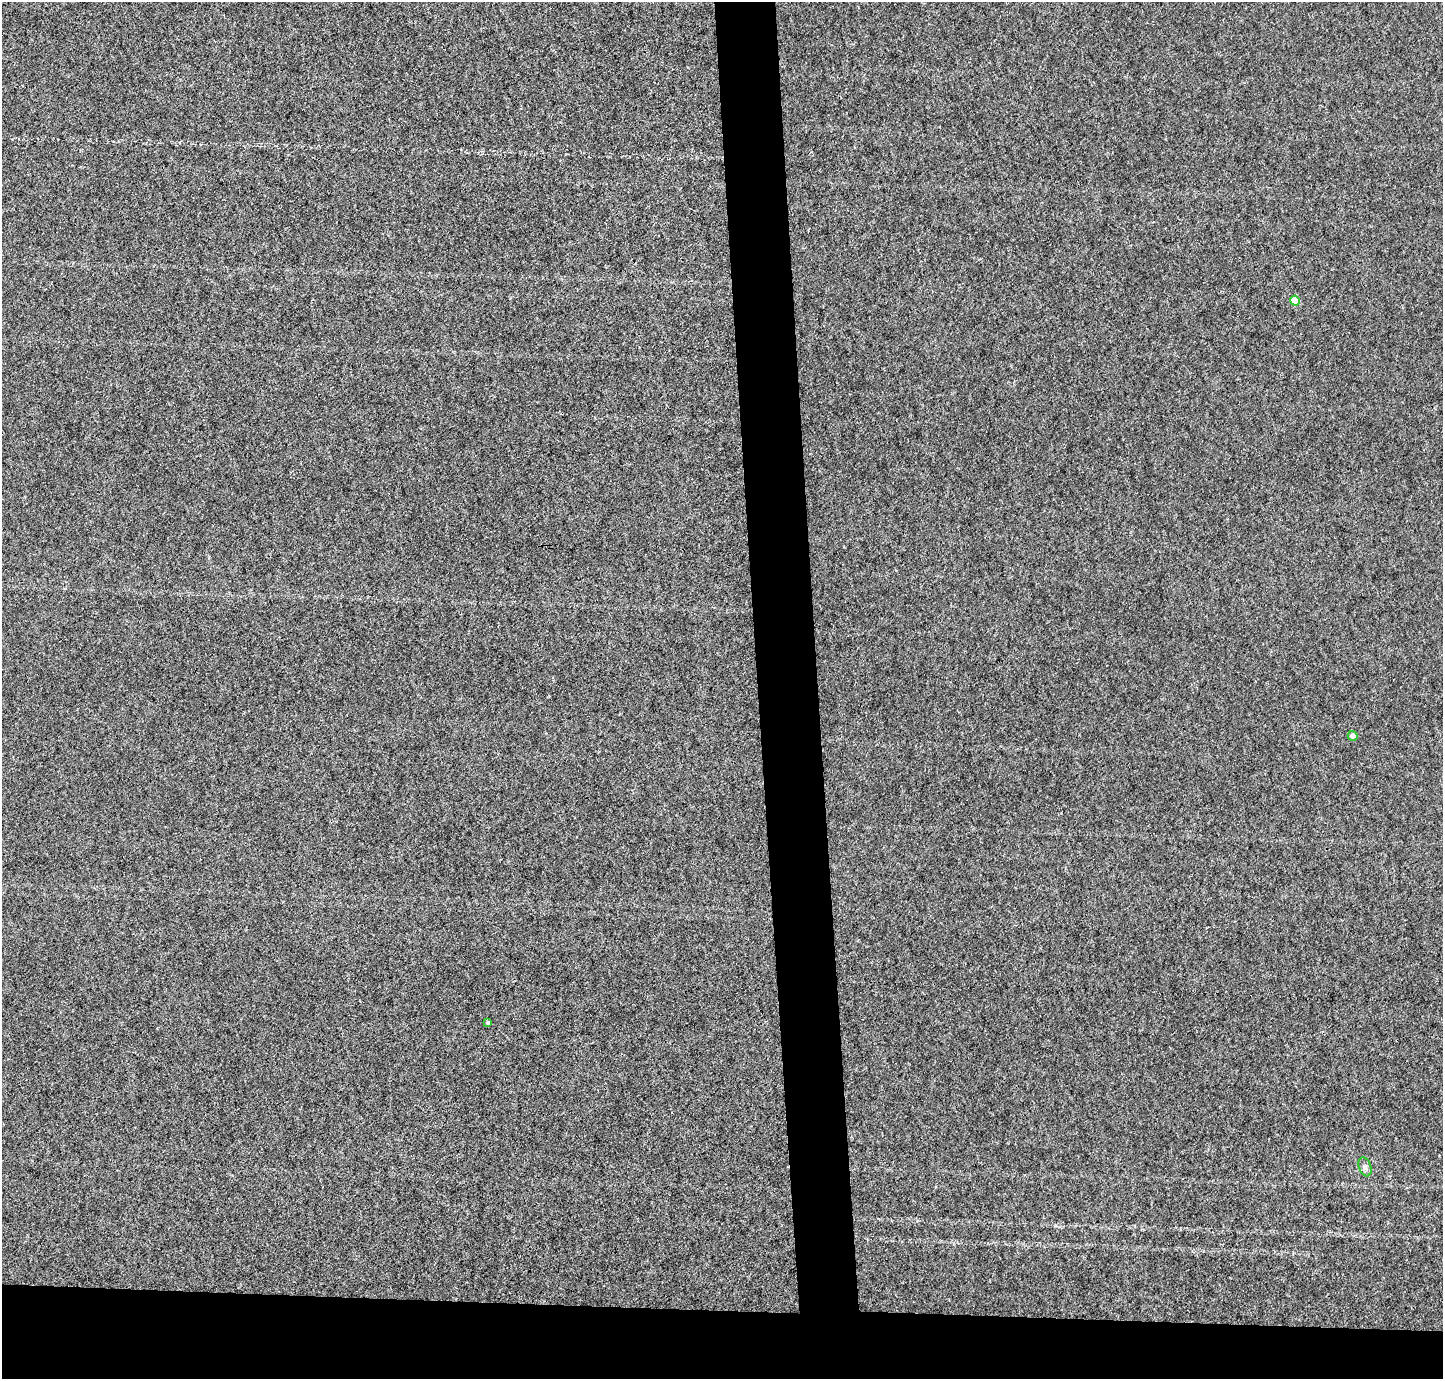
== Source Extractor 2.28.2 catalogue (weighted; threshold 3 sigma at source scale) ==
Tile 8 of 3 x 3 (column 2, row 3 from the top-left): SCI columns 1443-2883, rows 84-1460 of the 4325 x 4301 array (HDU 1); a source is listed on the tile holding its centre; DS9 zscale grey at full resolution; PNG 1445 x 1381 px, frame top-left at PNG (2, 2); each listed source drawn as its Kron ellipse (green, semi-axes under 4 px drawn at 4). Shown black and unused: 9% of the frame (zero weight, under 3 of 4 exposures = <1% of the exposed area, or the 3 px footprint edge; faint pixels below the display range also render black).
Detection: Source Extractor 2.28.2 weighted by HDU 2 'WHT'; one run over the whole footprint, this tile lists its part. Background 0.00223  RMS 0.0054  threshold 0.0242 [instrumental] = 3 sigma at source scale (4.5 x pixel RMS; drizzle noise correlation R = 1.50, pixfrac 1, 0.05/0.05 arcsec/px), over >= 5 px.
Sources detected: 4; all 4 listed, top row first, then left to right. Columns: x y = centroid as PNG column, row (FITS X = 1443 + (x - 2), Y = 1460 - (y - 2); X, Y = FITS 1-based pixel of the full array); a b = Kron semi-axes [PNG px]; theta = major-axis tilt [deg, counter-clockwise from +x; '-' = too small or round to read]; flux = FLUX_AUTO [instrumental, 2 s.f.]
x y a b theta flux
1295 301 5 5 - 7.2
1353 736 5 4 - 2.7
488 1023 4 3 - 0.84
1365 1167 10 6 -70 1.7